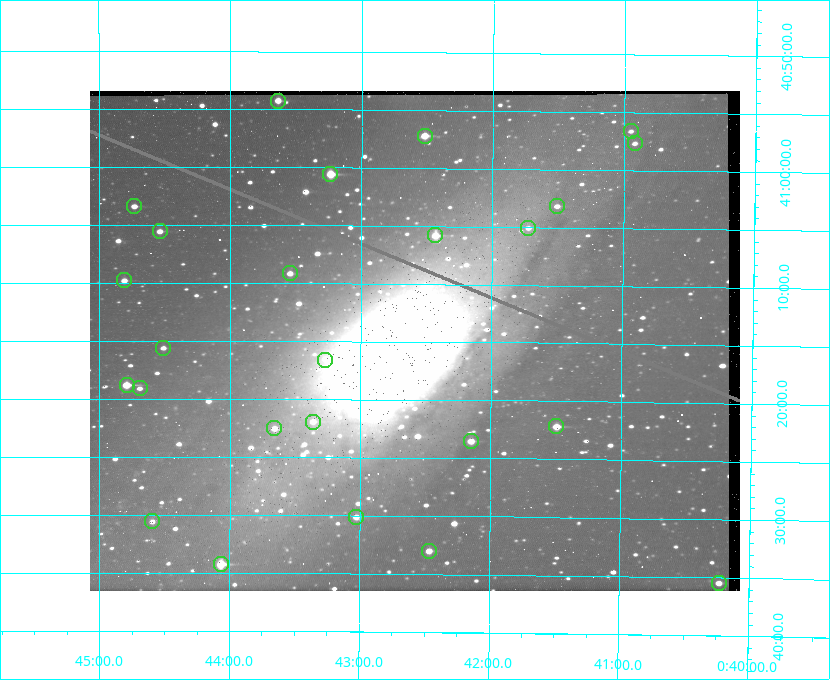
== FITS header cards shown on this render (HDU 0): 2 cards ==
NAXIS1  =                  650
NAXIS2  =                  500

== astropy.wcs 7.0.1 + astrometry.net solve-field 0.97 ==
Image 650 x 500 px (HDU 0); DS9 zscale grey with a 90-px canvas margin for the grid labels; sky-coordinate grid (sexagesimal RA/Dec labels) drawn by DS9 from the SOLVED WCS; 25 Tycho-2 reference stars matched to detected sources circled (green)
Header WCS: none
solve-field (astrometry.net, Tycho-2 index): SOLVED blind (the file carries no WCS)
Solved WCS: RA---TAN-SIP/DEC--TAN-SIP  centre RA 00:42:35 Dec +41:15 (10.65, +41.25 deg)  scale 5.18 arcsec/px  FOV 56.1' x 43.1'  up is +180 deg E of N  parity flipped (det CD > 0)
(file carries no celestial WCS; the grid is the blind solution)
Tycho-2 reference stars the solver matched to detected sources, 25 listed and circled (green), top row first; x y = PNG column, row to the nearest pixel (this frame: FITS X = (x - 90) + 1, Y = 500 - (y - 91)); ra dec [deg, ICRS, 3 dp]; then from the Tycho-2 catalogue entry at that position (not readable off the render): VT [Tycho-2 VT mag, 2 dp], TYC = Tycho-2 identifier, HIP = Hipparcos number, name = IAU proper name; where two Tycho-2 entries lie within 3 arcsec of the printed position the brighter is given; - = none
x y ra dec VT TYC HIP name
278 101 10.910 +40.904 10.39 2801-1024-1 - -
631 131 10.238 +40.944 11.79 2801-2058-1 - -
425 136 10.629 +40.954 9.37 2801-2009-1 3333 -
635 143 10.230 +40.961 11.47 2801-2047-1 - -
330 174 10.809 +41.009 9.29 2801-2078-1 - -
134 206 11.183 +41.057 10.65 2801-1540-1 - -
557 206 10.377 +41.053 11.36 2801-2079-1 - -
528 228 10.431 +41.085 11.65 2801-2062-1 - -
160 231 11.135 +41.093 10.71 2801-1503-1 - -
435 235 10.609 +41.097 10.73 2801-2063-1 - -
290 273 10.886 +41.153 10.99 2801-2037-1 - -
124 280 11.202 +41.163 10.95 2801-1544-1 - -
163 348 11.127 +41.260 11.28 2805-390-1 - -
325 360 10.818 +41.276 11.21 2805-2125-1 - -
127 385 11.198 +41.314 9.30 2805-117-1 - -
140 388 11.172 +41.318 11.25 2805-108-1 - -
313 422 10.841 +41.366 11.19 2805-2131-1 - -
556 426 10.374 +41.370 10.16 2805-213-1 - -
274 428 10.914 +41.376 10.74 2805-2142-1 - -
471 441 10.538 +41.392 10.59 2805-2135-1 - -
356 517 10.757 +41.502 11.21 2805-2136-1 - -
152 521 11.148 +41.510 11.65 2805-2178-1 - -
429 551 10.616 +41.550 10.67 2805-2192-1 - -
221 564 11.016 +41.571 9.16 2805-2199-1 3447 -
719 583 10.058 +41.591 11.18 2805-663-1 - -